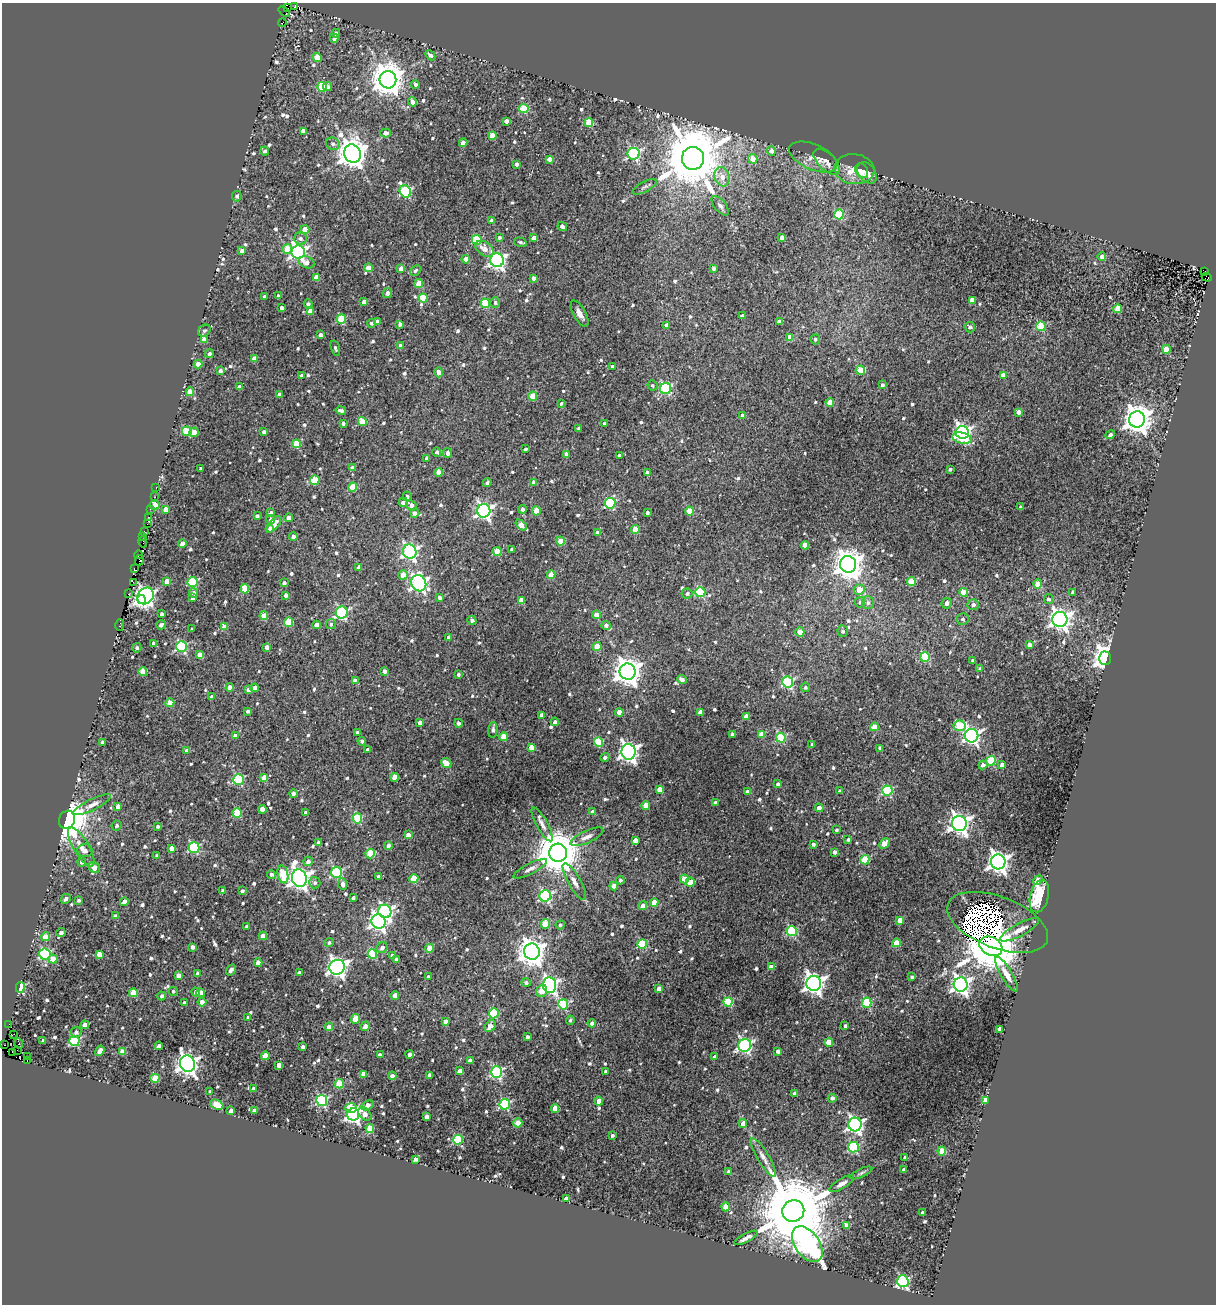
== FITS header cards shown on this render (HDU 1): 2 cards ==
NAXIS1  =                 1214
NAXIS2  =                 1302

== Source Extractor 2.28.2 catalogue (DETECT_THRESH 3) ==
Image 1214 x 1302 px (HDU 1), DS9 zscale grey, 1 PNG px = 1 image px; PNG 1218 x 1306 px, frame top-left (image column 1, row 1302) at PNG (2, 3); each listed source drawn as its Kron ellipse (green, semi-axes under 4 px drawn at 4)
Background 0.0924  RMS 0.016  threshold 0.0487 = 3 sigma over >= 5 px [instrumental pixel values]
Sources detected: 810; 1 with non-positive FLUX_AUTO (blend fragments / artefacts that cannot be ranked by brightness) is neither listed nor drawn; of the other 809, the 500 brightest by FLUX_AUTO listed and drawn (309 fainter detections omitted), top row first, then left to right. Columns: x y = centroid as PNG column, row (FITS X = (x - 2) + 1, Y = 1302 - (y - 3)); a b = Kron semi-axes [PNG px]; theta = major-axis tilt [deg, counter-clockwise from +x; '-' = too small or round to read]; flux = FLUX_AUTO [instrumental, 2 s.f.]
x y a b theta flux
295 6 4 3 - 29
288 8 3 2 - 5.6
284 12 6 2 -42 2.6
282 23 4 2 - 12
336 33 4 3 - 3.1
334 38 4 4 - 6.2
430 55 6 4 -45 3.8
317 57 5 4 - 25
388 80 8 8 - 2200
415 84 4 4 - 2.9
328 86 5 4 - 4.8
322 87 5 4 - 47
412 102 4 4 - 7.3
524 109 4 4 - 51
506 121 4 4 - 5.1
589 122 4 4 - 40
303 131 4 4 - 7.1
385 133 5 4 - 6.6
492 136 4 4 - 15
463 143 4 4 - 11
333 144 7 6 - 3.8
265 151 4 4 - 2.7
771 151 4 4 - 6.4
352 154 9 8 - 1700
634 154 6 6 - 180
813 157 25 12 -23 13
693 158 11 11 - 11000
549 159 4 4 - 6.1
753 159 5 4 - 14
827 162 16 8 -44 7.8
517 164 4 3 - 3.5
854 169 20 15 -6 23
862 171 8 6 -61 4.5
867 173 12 8 -54 11
722 177 10 7 -72 10
645 187 13 5 28 3.4
405 191 6 5 - 100
237 196 5 5 - 2.3
720 206 11 5 -50 3.9
839 214 5 5 - 53
492 221 4 4 - 8.9
562 226 5 3 - 5
305 229 4 4 - 19
499 237 4 4 - 2.7
300 238 6 6 - 4.2
534 238 4 3 - 5
782 238 4 4 - 10
477 240 5 5 - 64
520 242 6 4 -15 3.1
287 249 5 4 - 29
484 249 10 6 -36 9.5
242 251 4 4 - 7.6
298 252 6 6 - 350
1102 256 4 4 - 7
466 259 4 4 - 12
497 260 7 6 - 350
307 262 8 5 -20 6.4
368 268 4 4 - 16
401 269 4 4 - 9.1
714 269 4 3 - 3
416 270 6 4 46 2.4
1205 271 3 3 - 120
316 277 4 4 - 14
1207 277 5 3 - 22
533 278 4 3 - 4.4
419 284 4 4 - 23
387 293 5 5 - 5.5
265 296 3 3 - 3.5
278 296 4 3 - 2.6
423 298 4 4 - 32
972 300 4 4 - 9.3
364 302 4 4 - 9.6
485 303 4 4 - 52
495 303 5 5 - 3.4
308 304 4 4 - 3.1
281 308 4 3 - 4.1
1118 309 4 4 - 33
310 311 4 4 - 12
580 314 14 6 -61 6.7
742 316 4 4 - 4.1
341 319 5 4 - 50
378 322 4 4 - 7.6
779 322 4 4 - 5.4
371 323 4 4 - 3.1
400 324 4 3 - 3.4
667 325 4 4 - 6
1041 326 5 5 - 48
970 327 5 5 - 3.3
204 331 7 5 37 2.7
320 335 4 3 - 4.8
790 338 4 4 - 17
815 339 5 5 - 2.6
204 340 4 4 - 12
401 346 4 4 - 8.4
335 348 8 4 -73 2.5
1166 349 4 4 - 28
209 353 4 4 - 3.8
254 358 4 4 - 11
198 364 4 4 - 20
612 367 4 4 - 5.9
860 370 4 4 - 43
220 371 4 3 - 3.8
439 372 5 4 - 6.9
302 375 3 3 - 2.6
1003 376 4 4 - 18
652 385 5 4 - 2.5
882 385 3 3 - 3.1
239 387 4 3 - 3.6
665 389 6 5 - 110
190 392 4 4 - 21
279 394 4 4 - 5.1
533 396 4 4 - 29
830 402 4 4 - 20
561 404 3 3 - 2.4
341 410 5 3 - 3.9
1019 412 4 4 - 4.7
742 416 4 4 - 4.2
1137 419 8 8 - 1500
362 422 4 4 - 33
343 423 3 3 - 2.7
604 423 3 3 - 3.1
579 428 3 3 - 3.3
187 431 5 4 - 47
194 432 5 4 - 16
264 432 4 3 - 3
962 432 6 6 - 330
1110 435 5 4 - 3.5
962 438 10 5 -13 31
296 444 4 4 - 29
525 449 3 3 - 2.6
437 452 4 4 - 3.2
448 453 5 4 - 4.5
566 454 4 4 - 5.8
619 456 4 3 - 4.1
427 458 4 3 - 3.6
353 467 4 4 - 3.6
201 469 3 3 - 2.7
950 469 3 3 - 2.8
439 472 4 4 - 14
647 473 4 3 - 3.5
315 480 5 4 - 40
487 483 4 4 - 2.4
534 483 4 4 - 7.6
156 487 3 2 - 10
353 487 4 4 - 34
407 496 5 4 - 2.4
155 497 3 2 - 7.7
403 502 5 4 - 4.9
610 503 5 5 - 100
154 505 5 4 - 35
411 505 6 4 -41 8.3
1021 507 3 3 - 2.7
150 509 2 2 - 4.3
166 509 4 4 - 10
523 509 4 4 - 3.4
484 511 7 6 - 330
536 511 4 4 - 23
689 511 4 4 - 34
271 513 4 4 - 3.7
415 513 4 4 - 5.3
647 513 3 3 - 2.9
257 516 4 3 - 3
148 517 3 2 - 3
288 518 4 4 - 5.8
271 519 4 4 - 6.2
147 524 3 2 - 19
274 524 9 4 53 10
521 525 7 4 -40 22
270 528 4 4 - 4.6
635 530 4 4 - 25
144 532 3 3 - 7.4
597 533 4 4 - 3
143 536 3 2 - 6.8
293 536 4 4 - 4.2
561 541 4 4 - 27
143 542 5 3 - 11
182 544 4 4 - 13
805 545 4 4 - 16
512 549 3 3 - 2.3
410 552 7 6 - 270
497 552 4 4 - 25
138 555 4 3 - 19
139 560 5 2 - 14
848 564 8 8 - 1400
359 567 4 3 - 5
134 569 4 2 - 61
403 575 4 4 - 18
551 575 4 4 - 18
167 581 4 4 - 15
911 581 4 4 - 29
133 582 2 2 - 3.7
193 582 5 5 - 86
284 583 4 3 - 4.4
419 583 8 7 - 300
1038 584 4 4 - 20
245 589 4 4 - 32
859 590 5 5 - 16
700 592 5 5 - 70
963 592 4 4 - 29
1073 592 4 3 - 3.4
193 593 4 4 - 5
687 593 5 5 - 3.2
129 594 3 2 - 7.7
286 595 4 4 - 4.7
146 596 9 7 47 380
439 597 4 4 - 4.2
193 598 4 3 - 4
1048 599 5 4 - 3
142 600 4 4 - 150
521 600 4 4 - 19
860 602 5 5 - 2.5
868 603 6 6 - 3.1
947 603 5 5 - 5.4
973 604 6 5 - 4.3
342 613 6 6 - 180
161 614 3 3 - 3.4
596 615 4 4 - 6.2
264 616 4 4 - 24
963 619 6 6 - 3
1060 619 7 7 - 680
472 620 5 4 - 3.5
289 622 4 4 - 40
331 624 5 5 - 2.5
120 625 6 3 74 5.7
161 625 5 4 - 4.2
317 625 4 4 - 11
606 625 4 4 - 4.4
224 627 4 4 - 12
192 629 3 3 - 2.3
843 631 6 5 - 2.9
800 632 5 4 - 9.4
449 637 4 3 - 6.5
153 643 4 3 - 3
1029 645 4 4 - 9
181 647 5 5 - 130
267 647 4 4 - 5
597 647 4 4 - 17
137 648 5 4 - 2.9
200 654 4 4 - 10
925 657 5 5 - 69
1105 658 7 6 - 770
973 661 3 3 - 3.1
980 669 4 4 - 3.1
385 671 4 3 - 4.4
628 671 8 8 - 1400
143 672 4 4 - 24
458 674 3 3 - 2.5
682 679 5 4 - 5.7
355 681 4 4 - 9.3
788 682 5 5 - 130
230 687 4 4 - 13
805 687 5 5 - 2.3
255 688 4 4 - 7.5
248 690 4 4 - 7
212 697 4 3 - 4.7
170 703 4 4 - 20
248 711 3 3 - 2.5
619 712 4 4 - 15
700 712 4 4 - 13
542 715 4 4 - 5.7
746 717 4 4 - 16
420 722 4 3 - 4.9
555 722 4 4 - 3.4
458 723 4 4 - 3.2
960 726 6 5 - 56
874 727 4 4 - 18
493 730 8 4 87 3.7
357 732 3 3 - 2.3
732 734 4 3 - 3.4
762 734 4 4 - 20
235 736 4 4 - 9.4
972 736 7 6 - 370
504 737 4 4 - 22
781 738 5 4 - 74
362 741 4 4 - 2.7
102 742 3 3 - 2.6
599 742 5 4 - 49
812 744 4 3 - 2.4
531 747 4 4 - 12
880 748 4 3 - 2.8
368 750 4 3 - 4.8
187 751 4 4 - 4.2
628 752 8 7 - 550
605 757 4 4 - 3.2
991 761 5 5 - 66
446 763 5 4 - 14
983 765 4 4 - 4.9
1002 765 4 4 - 7.2
395 777 4 4 - 18
264 778 4 4 - 11
238 779 5 5 - 88
778 784 4 3 - 3.5
659 789 4 4 - 11
840 791 4 3 - 2.6
887 791 5 5 - 82
747 792 4 4 - 5.5
293 793 4 4 - 3.9
715 803 3 3 - 3.7
92 805 21 5 26 7.4
646 805 4 4 - 18
118 806 4 4 - 6.8
819 808 4 4 - 9.4
262 809 4 4 - 10
593 812 4 4 - 6.4
237 813 5 4 - 44
306 813 4 3 - 4.1
357 818 5 5 - 58
67 820 9 8 - 2600
959 823 7 7 - 610
542 824 19 5 -61 6.8
117 826 5 4 - 2.5
158 826 4 4 - 2.4
836 830 3 3 - 2.3
408 835 4 4 - 7.1
587 837 18 6 25 6.4
848 839 3 3 - 2.3
635 840 4 4 - 10
318 843 4 3 - 4.4
884 843 6 4 45 20
813 844 4 3 - 3.5
388 846 4 4 - 5.1
81 847 22 7 -59 12
171 848 4 4 - 7.1
194 848 5 5 - 86
85 851 7 6 - 3.2
835 852 4 3 - 4.2
558 853 9 9 - 4900
370 854 4 4 - 44
157 856 3 3 - 3
865 860 4 4 - 57
308 861 5 4 - 5.2
81 862 4 4 - 3.8
998 862 7 7 - 690
94 867 6 5 - 9.2
530 869 19 5 27 5.7
337 873 5 5 - 130
271 874 4 4 - 3.3
283 874 9 5 -77 41
379 876 4 3 - 4.3
299 878 9 7 -74 830
414 879 4 4 - 34
684 879 4 4 - 22
620 880 4 4 - 2.4
1038 880 5 4 - 11
574 882 21 6 -60 7.9
690 882 4 4 - 23
315 883 5 5 - 3
343 884 6 5 - 5.5
614 886 4 4 - 13
223 890 4 3 - 3.3
242 891 3 3 - 3.1
545 896 6 5 - 170
1039 896 16 9 76 68
353 897 3 3 - 2.6
66 899 5 4 - 3.9
79 900 4 4 - 2.8
124 902 4 4 - 11
654 902 4 4 - 20
643 906 4 4 - 9.3
385 911 7 6 - 300
115 916 4 4 - 5.4
900 920 4 4 - 14
379 921 7 6 - 330
998 922 53 25 -21 400
545 924 5 4 - 36
560 925 4 4 - 2.9
247 926 3 3 - 2.4
1019 930 22 6 28 9.9
792 931 5 5 - 80
61 933 4 4 - 5
263 936 4 4 - 16
45 937 4 4 - 24
329 943 4 4 - 2.5
896 943 4 4 - 31
642 944 5 4 - 55
991 946 12 9 -29 8900
193 947 4 3 - 4.7
382 948 6 5 - 4.8
430 948 4 4 - 23
532 952 8 8 - 1300
45 954 5 5 - 110
99 954 4 4 - 11
372 954 5 5 - 49
392 955 4 3 - 4.2
53 959 4 4 - 17
396 959 4 3 - 2.5
258 963 4 4 - 13
337 967 8 7 - 550
771 967 4 4 - 8.8
231 970 6 4 58 4.3
299 972 4 4 - 2.7
198 974 4 4 - 6.7
1006 974 20 5 -59 10
178 975 4 4 - 6.9
428 977 3 3 - 2.4
912 977 4 3 - 2.7
526 982 5 4 - 2.8
814 983 7 7 - 680
550 985 7 6 - 320
961 985 7 7 - 510
20 987 5 4 - 43
659 988 4 4 - 8.1
173 991 4 4 - 2.4
542 991 6 5 - 13
196 992 4 4 - 3.4
133 993 4 4 - 30
201 993 4 4 - 17
395 995 4 4 - 12
162 996 4 4 - 3.2
202 1002 4 4 - 6.6
728 1002 4 4 - 61
184 1003 3 3 - 2.9
867 1003 5 4 - 67
563 1004 5 5 - 58
494 1013 5 5 - 60
248 1017 4 3 - 2.4
356 1019 5 4 - 25
570 1020 4 3 - 2.4
445 1021 4 3 - 4.8
592 1023 4 4 - 5.2
9 1024 3 2 - 3.7
85 1025 4 4 - 18
365 1026 5 4 - 6.5
490 1026 6 5 - 9
845 1026 3 3 - 2.5
329 1027 4 4 - 15
1000 1029 4 4 - 8.7
76 1032 5 5 - 3.7
14 1034 2 2 - 4.8
527 1037 4 3 - 3.7
43 1041 4 3 - 3.1
74 1041 5 5 - 91
829 1042 4 4 - 19
19 1043 5 3 - 16
4 1045 3 2 - 2.9
745 1045 6 6 - 230
159 1046 4 3 - 5.4
303 1047 4 3 - 3.8
17 1050 3 2 - 11
100 1051 5 4 - 9.2
778 1051 4 3 - 4.3
12 1052 2 2 - 4.4
122 1052 4 4 - 17
410 1054 4 4 - 5.2
380 1055 4 4 - 4.8
265 1056 4 4 - 16
27 1057 2 2 - 19
715 1057 4 3 - 4.8
27 1061 2 2 - 7.5
470 1061 4 4 - 8
187 1064 8 7 - 680
279 1065 4 4 - 8.4
460 1071 4 4 - 12
606 1071 3 3 - 3.2
496 1072 6 5 - 140
363 1074 4 4 - 9.2
430 1075 4 3 - 4.8
392 1076 4 4 - 4.1
155 1078 4 4 - 36
339 1084 4 4 - 43
254 1088 4 3 - 2.6
210 1092 3 3 - 2.6
794 1093 4 3 - 3.9
832 1098 4 4 - 4.4
322 1100 5 5 - 140
599 1101 4 4 - 13
985 1101 4 3 - 29
505 1104 5 5 - 100
217 1105 7 4 -23 38
367 1105 6 4 32 11
351 1108 6 5 - 31
555 1108 4 4 - 17
254 1110 4 4 - 3.8
231 1111 4 4 - 5.2
353 1114 6 6 - 280
365 1114 8 5 -44 12
426 1117 4 3 - 5.8
518 1123 4 4 - 23
743 1124 4 4 - 9.4
855 1124 7 6 - 330
370 1128 4 4 - 31
612 1135 3 3 - 2.8
458 1140 5 5 - 67
853 1147 5 5 - 110
942 1151 4 4 - 25
763 1157 22 5 -59 7.9
905 1157 3 3 - 2.5
415 1159 4 3 - 5.4
904 1170 4 3 - 3.8
729 1171 4 3 - 3.2
861 1173 12 4 24 2.4
842 1184 14 5 31 5.4
566 1198 4 3 - 6.5
726 1207 4 4 - 21
793 1211 11 10 - 19000
923 1212 3 3 - 4.4
847 1226 4 4 - 11
746 1238 13 4 29 4.9
807 1244 20 12 -55 480
903 1281 6 6 - 150
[309 fainter detections neither listed nor drawn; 1 non-positive-flux detection neither listed nor drawn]